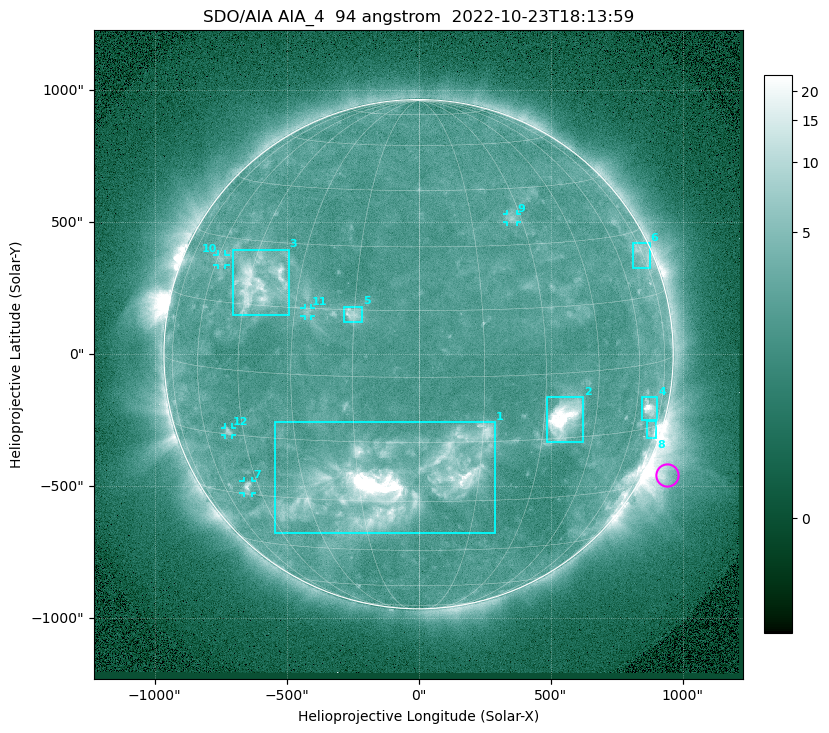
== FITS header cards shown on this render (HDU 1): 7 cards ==
TELESCOP= 'SDO/AIA '           / For AIA: SDO/AIA
INSTRUME= 'AIA_4   '           / For AIA: AIA_ATA1, AIA_ATA2, AIA_ATA3 or AIA_AT
WAVELNTH=                   94 / [angstrom] Wavelength
WAVEUNIT= 'angstrom'           / Wavelength unit: angstrom
DATE-OBS= '2022-10-23T18:13:59.121' / [ISO] Date when observation started; ISO 8
CTYPE1  = 'HPLN-TAN'           / CTYPE1: HPLN
CTYPE2  = 'HPLT-TAN'           / CTYPE2: HPLT

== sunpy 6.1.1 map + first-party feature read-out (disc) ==
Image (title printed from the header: SDO/AIA AIA_4  94 angstrom  2022-10-23T18:13:59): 1024 x 1024 px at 2.4 arcsec/px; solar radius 965 arcsec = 402 px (full disc in frame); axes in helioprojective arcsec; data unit not stated in the header (colour bar unlabelled)
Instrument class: DISC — disc imager (sunpy class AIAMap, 94 A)
Bright regions (active regions / flare kernels): reference = the median radial profile (limb darkening/brightening removed); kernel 9 px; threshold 5 sigma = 2.82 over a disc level ~2.27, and >= 1.15x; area >= 12 px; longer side >= 10 px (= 24 arcsec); searched inside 0.97 R_sun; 12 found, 12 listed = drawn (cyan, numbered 1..; 5 of them under ~33 arcsec drawn as corner ticks so the feature stays visible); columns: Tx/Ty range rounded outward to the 5 arcsec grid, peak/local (2 s.f.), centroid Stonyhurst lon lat
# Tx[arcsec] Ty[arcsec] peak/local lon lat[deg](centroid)
1 -545..290 -680..-255 33 -7 -25
2 485..625 -330..-160 18 +36 -10
3 -705..-490 145..395 6.9 -42 +20
4 845..905 -250..-160 9.2 +67 -10
5 -280..-210 120..180 4.3 -15 +14
6 810..875 325..420 3 +74 +25
7 -665..-630 -525..-480 4.8 -49 -28
8 865..900 -320..-250 4.2 +72 -16
9 335..375 500..530 2.9 +27 +37
10 -760..-730 335..380 2.7 -58 +25
11 -435..-405 145..175 2.6 -27 +14
12 -735..-705 -305..-275 3.2 -50 -14
Off-limb structures (1.02-1.3 R_sun): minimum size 162 px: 6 found; the strongest spans PA ~225..265 deg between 1.02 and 1.3 R_sun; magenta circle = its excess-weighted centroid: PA ~245 deg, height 1.08 R_sun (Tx ~940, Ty ~-455 arcsec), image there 5.1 x the reference